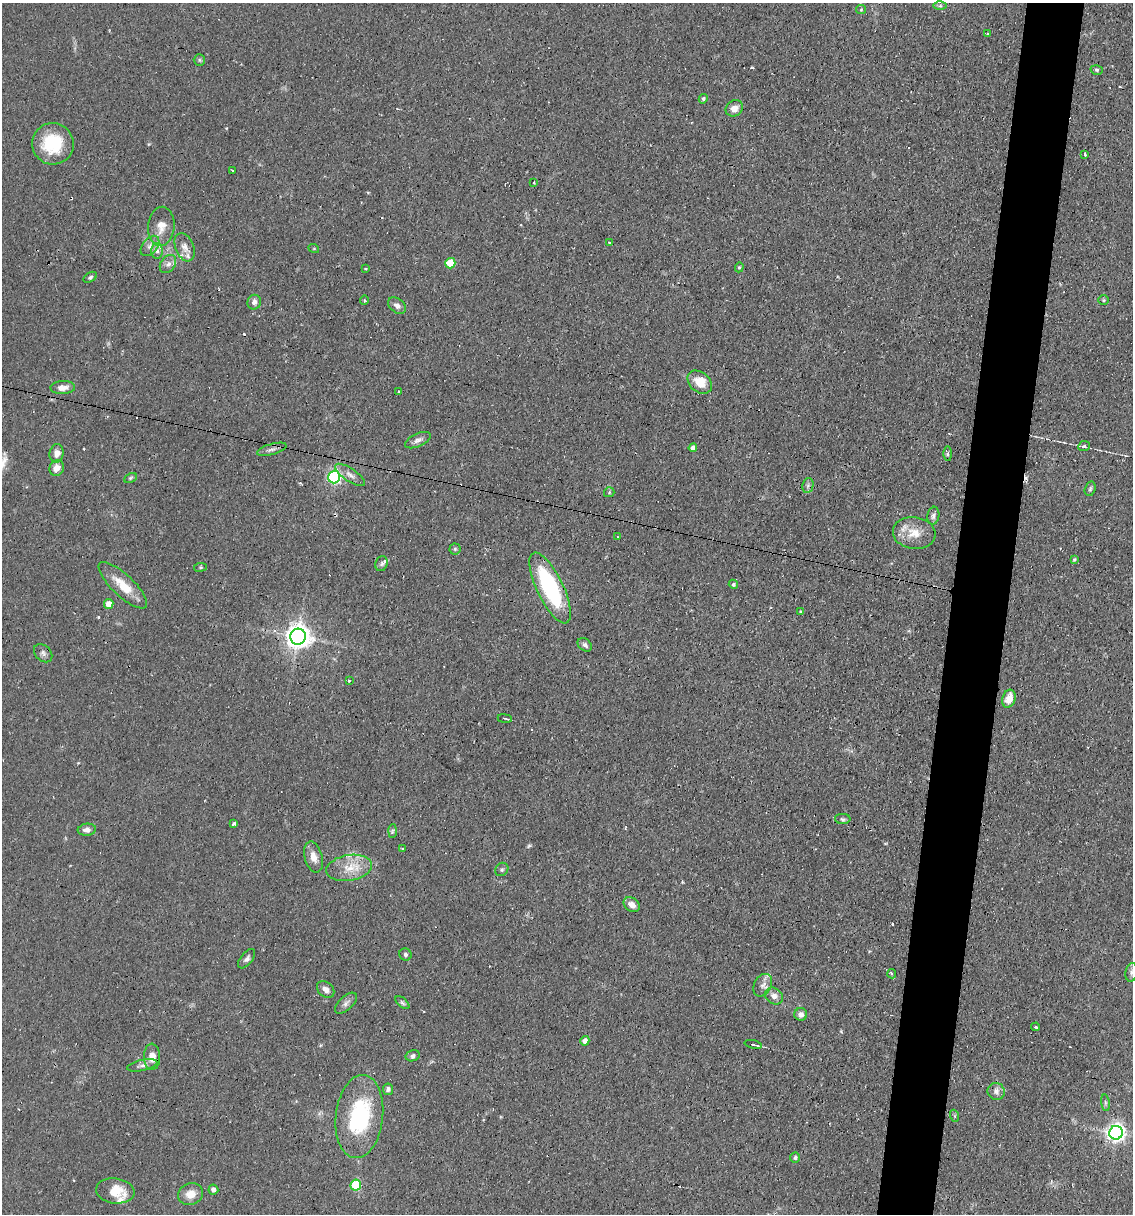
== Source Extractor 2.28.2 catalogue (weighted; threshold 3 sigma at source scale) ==
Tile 10 of 4 x 4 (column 2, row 3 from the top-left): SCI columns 1365-2495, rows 1213-2424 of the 4873 x 4847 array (HDU 1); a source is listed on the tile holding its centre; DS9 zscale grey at full resolution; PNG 1135 x 1216 px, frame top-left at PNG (2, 3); each listed source drawn as its Kron ellipse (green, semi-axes under 4 px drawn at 4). Shown black and unused: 5% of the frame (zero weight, under 2 of 3 exposures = <1% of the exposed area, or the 3 px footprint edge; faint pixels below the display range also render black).
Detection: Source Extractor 2.28.2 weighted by HDU 2 'WHT'; one run over the whole footprint, this tile lists its part. Background 0.082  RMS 0.0055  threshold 0.0245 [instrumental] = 3 sigma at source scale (4.5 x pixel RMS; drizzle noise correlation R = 1.50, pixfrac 1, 0.05/0.05 arcsec/px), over >= 5 px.
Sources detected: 117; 1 inside a brighter object's white glare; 15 cosmic-ray / hot-pixel residue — neither listed nor drawn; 5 inside a brighter listed object's ellipse — not listed separately; the other 96 listed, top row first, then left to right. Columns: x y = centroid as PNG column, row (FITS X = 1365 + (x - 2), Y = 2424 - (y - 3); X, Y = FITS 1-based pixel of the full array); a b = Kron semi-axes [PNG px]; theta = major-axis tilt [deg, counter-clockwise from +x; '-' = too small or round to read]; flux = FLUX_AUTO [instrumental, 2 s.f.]
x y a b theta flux
940 6 6 4 1 0.87
861 10 5 4 - 0.62
988 34 3 2 - 0.84
199 60 6 5 - 0.83
1097 70 6 4 -16 0.91
703 99 5 4 - 0.99
734 108 9 7 32 4.5
53 144 21 20 - 24
1085 154 4 3 - 1.8
232 171 3 3 - 2.6
534 183 3 2 - 0.56
161 226 19 13 85 6.9
609 242 4 2 - 0.76
150 246 12 7 51 2.9
185 247 15 9 -68 3.9
314 249 5 3 - 0.46
157 251 8 5 90 1.7
450 263 5 5 - 16
168 264 10 7 56 2.4
739 267 5 4 - 0.71
366 269 4 3 - 0.5
90 277 7 4 32 1
364 300 4 3 - 0.55
1104 300 5 5 - 0.67
254 302 7 6 - 2.2
397 306 10 7 -37 2.5
700 382 14 10 -40 9.9
63 388 12 6 2 3.6
398 392 3 3 - 1.1
418 440 14 6 25 2.6
1084 446 6 5 - 1.3
693 448 4 4 - 2.5
272 449 15 5 16 2.2
57 453 9 7 80 3.4
948 454 7 4 -90 0.88
57 468 8 7 - 3.4
350 475 17 6 -34 3.2
334 477 6 6 - 110
130 478 7 4 28 0.86
808 485 7 5 79 1.4
1090 489 7 5 73 1
609 492 5 5 - 0.75
933 516 9 6 80 1.7
914 533 21 16 -7 10
617 537 3 2 - 0.83
455 549 5 5 - 0.9
1074 559 4 4 - 0.64
381 564 7 6 - 1.4
200 567 6 3 8 0.59
733 584 5 4 - 1.1
123 585 32 11 -43 12
550 588 39 13 -64 59
109 604 5 4 - 6.8
800 612 3 2 - 0.53
298 637 8 8 - 540
585 645 8 5 -39 1.8
43 653 10 7 -43 2
349 681 4 3 - 0.49
1009 699 9 6 70 6.8
505 718 7 2 -8 0.78
843 819 8 5 -2 1.2
234 824 4 3 - 3.5
87 830 9 6 6 2.5
392 831 7 4 87 0.95
402 849 3 3 - 1.1
313 857 16 9 -75 4.9
349 868 23 13 9 11
502 869 7 6 - 1.1
632 905 9 6 -36 3.5
405 955 6 6 - 1.3
247 959 11 6 51 2
1131 972 9 6 81 1.6
892 974 5 3 - 2.6
763 985 12 8 60 3
326 990 10 7 -44 2.9
774 996 9 7 -37 3.4
346 1003 13 6 42 2.5
402 1003 8 4 -41 1.1
801 1014 6 6 - 2.1
1035 1027 4 3 - 1.4
585 1041 5 4 - 3.4
753 1044 9 3 -13 1.5
413 1056 7 5 16 1.5
152 1057 13 8 -88 5.9
142 1065 15 5 12 2.3
388 1089 6 5 - 1.6
996 1091 9 8 - 2.5
1105 1103 8 4 -82 1
359 1116 42 23 84 49
955 1116 6 4 -72 0.67
1116 1133 7 6 - 250
795 1157 5 4 - 1.1
356 1185 5 5 - 39
213 1190 5 5 - 2.5
115 1191 19 12 -7 11
191 1194 12 10 22 6.3